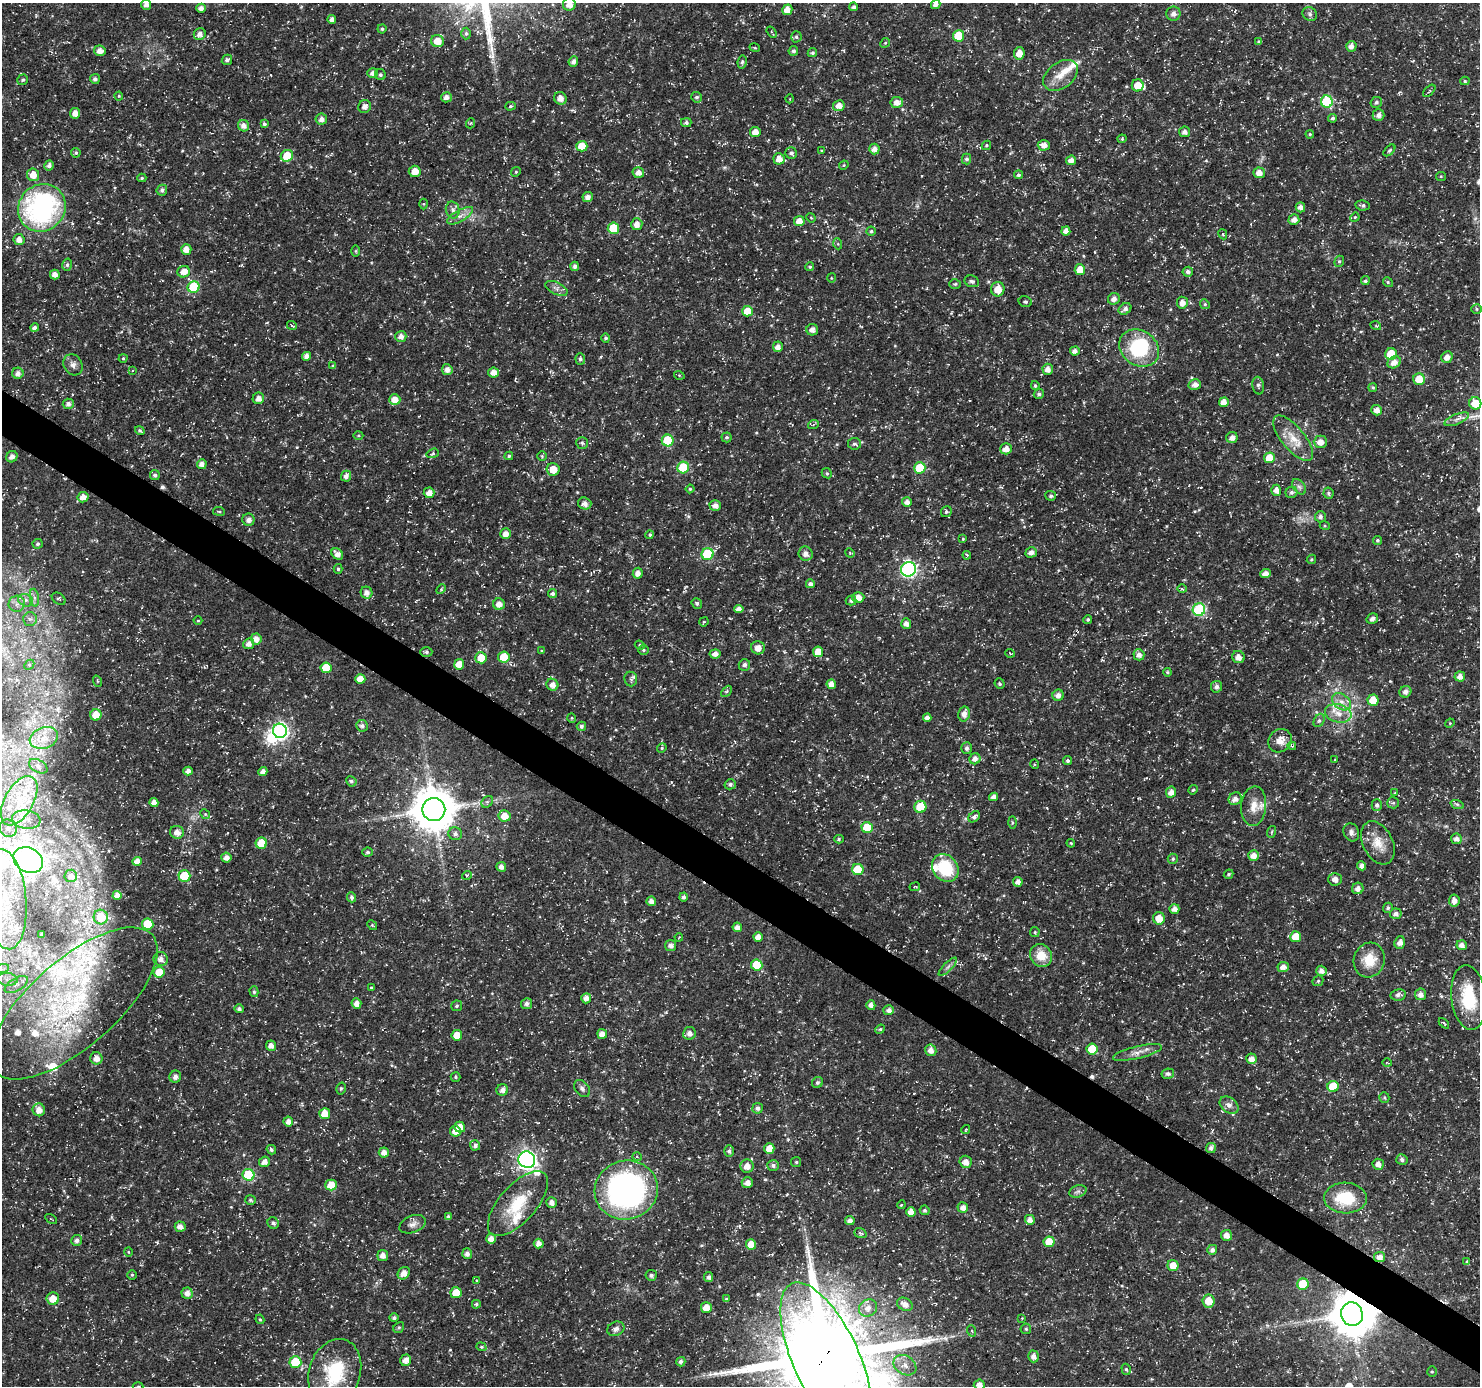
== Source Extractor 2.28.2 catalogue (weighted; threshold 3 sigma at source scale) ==
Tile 6 of 4 x 4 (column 2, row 2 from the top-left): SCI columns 1552-3029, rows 2991-4374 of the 5997 x 6050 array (HDU 1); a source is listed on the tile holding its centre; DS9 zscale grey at full resolution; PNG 1482 x 1388 px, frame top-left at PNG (2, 3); each listed source drawn as its Kron ellipse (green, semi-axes under 4 px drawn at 4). Shown black and unused: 3% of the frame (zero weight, under 3 of 5 exposures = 3% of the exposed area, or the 3 px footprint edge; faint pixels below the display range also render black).
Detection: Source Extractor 2.28.2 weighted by HDU 2 'WHT'; one run over the whole footprint, this tile lists its part. Background 0.0184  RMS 0.0022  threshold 0.0098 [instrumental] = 3 sigma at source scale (4.5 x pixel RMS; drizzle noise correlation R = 1.50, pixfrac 1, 0.0396/0.0396 arcsec/px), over >= 5 px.
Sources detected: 545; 3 inside a brighter object's white glare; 2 cosmic-ray / hot-pixel residue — neither listed nor drawn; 19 inside a brighter listed object's ellipse — not listed separately; of the other 521, all 500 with FLUX_AUTO >= 0.185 (the completeness limit of this list) listed and drawn (21 fainter detections not listed), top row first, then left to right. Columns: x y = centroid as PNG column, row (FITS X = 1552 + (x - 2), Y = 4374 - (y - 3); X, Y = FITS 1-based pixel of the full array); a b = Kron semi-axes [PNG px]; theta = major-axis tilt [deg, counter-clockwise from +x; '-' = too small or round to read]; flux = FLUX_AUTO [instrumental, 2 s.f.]
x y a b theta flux
146 4 5 5 - 1.2
569 4 6 6 - 1.9
936 4 5 4 - 1
854 7 4 4 - 0.52
201 8 5 4 - 0.97
787 10 5 5 - 2.1
1173 14 7 7 - 1.2
1310 14 7 6 - 0.54
332 20 4 4 - 1.1
382 29 4 4 - 0.38
771 32 6 4 -54 0.25
466 33 6 4 88 0.42
200 34 6 5 - 1.2
958 36 5 5 - 6.9
796 37 6 5 - 0.44
437 41 6 6 - 2.6
1259 42 4 3 - 0.42
885 43 5 4 - 0.28
1351 46 5 5 - 1.2
755 48 5 3 - 0.22
100 51 6 5 - 1.5
793 51 5 5 - 0.58
812 53 5 4 - 0.39
1019 53 6 5 - 2.2
227 60 5 5 - 0.6
573 62 5 4 - 0.86
742 62 7 4 79 0.44
373 73 5 5 - 1.1
380 75 5 5 - 0.52
1060 75 19 13 37 3.4
95 79 5 5 - 0.66
22 80 5 5 - 0.38
1465 81 4 4 - 0.31
1138 85 6 6 - 2.8
1429 91 7 3 44 0.32
119 96 4 4 - 0.23
446 97 5 5 - 1.1
697 97 5 5 - 0.47
560 98 6 6 - 1.5
790 99 4 3 - 0.18
897 102 6 5 - 1.4
1327 102 6 6 - 15
1376 102 6 5 - 0.55
511 106 5 4 - 0.33
839 106 6 5 - 1.7
365 107 7 6 - 1.1
75 113 5 5 - 1.5
1378 115 6 6 - 1.1
1333 118 4 4 - 0.43
321 119 5 5 - 1.1
471 123 5 3 - 0.21
686 123 5 4 - 0.54
264 124 4 4 - 0.5
243 126 6 5 - 1.2
755 132 5 5 - 1.9
1184 132 5 5 - 1.2
1310 134 4 3 - 0.23
1122 139 4 4 - 0.22
986 145 5 4 - 0.27
1044 145 6 5 - 1.5
582 146 5 5 - 4
874 149 5 5 - 1.3
1389 150 7 4 44 0.39
822 151 4 3 - 0.2
76 153 5 4 - 0.4
791 153 6 5 - 0.6
287 156 6 5 - 5.2
779 159 6 5 - 1.8
966 159 5 4 - 0.51
1071 160 5 4 - 1.4
844 165 5 4 - 0.24
49 166 5 5 - 0.73
415 171 6 5 - 2
516 172 5 4 - 0.28
638 173 6 5 - 1.4
1259 173 6 5 - 1.6
33 175 6 6 - 2.1
1018 175 4 4 - 0.48
1441 176 5 4 - 0.25
142 178 4 4 - 0.3
162 190 5 5 - 0.59
588 197 5 5 - 1.3
424 204 5 3 - 0.2
1363 205 7 5 -8 0.54
1300 207 5 4 - 1.1
42 208 25 23 45 44
453 210 8 7 - 0.84
460 216 14 5 30 1.3
1355 217 5 4 - 0.21
811 218 5 4 - 0.28
1294 220 5 5 - 1.3
799 221 5 5 - 2
637 224 6 5 - 1.4
613 228 5 5 - 7.6
871 231 4 4 - 0.3
1066 231 5 4 - 1.3
1223 234 5 4 - 0.25
19 240 5 5 - 1.3
838 244 5 3 - 0.23
186 249 5 5 - 1.8
356 251 6 4 -90 0.23
1339 261 6 4 68 0.32
67 265 6 5 - 0.47
575 266 4 4 - 0.72
810 267 4 4 - 0.3
1080 270 5 5 - 3
184 272 6 5 - 1.9
1188 272 5 5 - 0.74
55 275 5 5 - 1.3
831 278 5 3 - 0.19
972 281 7 5 -18 0.55
1365 281 4 4 - 0.41
1388 282 5 4 - 0.28
955 284 6 4 3 0.29
194 287 6 5 - 11
556 288 12 6 -27 0.92
998 289 7 6 - 2.6
1114 299 6 5 - 1.2
1025 302 7 5 -14 0.48
1182 303 6 5 - 1.4
1205 304 5 4 - 0.35
1125 309 7 5 36 0.9
1476 309 5 4 - 0.31
747 311 5 5 - 4
292 326 5 3 - 0.22
1376 326 5 3 - 0.22
35 328 4 4 - 0.72
812 330 6 5 - 1
401 336 5 5 - 1.2
606 338 4 4 - 0.42
778 347 5 5 - 1.2
1139 348 21 17 -34 15
1075 351 5 4 - 1.1
1391 354 6 5 - 6.7
306 356 4 4 - 1.2
1447 357 6 5 - 1.4
123 358 4 4 - 0.25
580 359 5 5 - 0.48
1394 362 7 5 31 1.5
73 365 11 9 -62 1.1
333 366 4 4 - 0.31
1048 369 5 5 - 1.4
447 370 5 5 - 1.3
132 371 4 3 - 0.19
18 373 5 5 - 1
494 373 5 5 - 1.6
679 375 5 3 - 0.19
1419 379 6 5 - 4.8
1195 384 6 5 - 1.3
1035 386 4 4 - 0.37
1258 386 9 5 -80 0.51
1373 387 4 4 - 0.33
1039 394 5 4 - 0.51
258 398 6 5 - 1.3
395 400 5 5 - 2.2
1224 402 5 4 - 1.8
1475 403 6 6 - 4
68 404 5 5 - 0.85
1377 410 5 5 - 1.3
1457 419 13 5 22 0.98
813 425 5 3 - 0.34
140 431 5 3 - 0.39
358 435 5 3 - 0.24
726 437 5 5 - 0.41
1232 437 5 5 - 1.2
1293 438 28 11 -51 4.1
668 440 6 6 - 10
1320 442 6 6 - 1.7
582 443 6 6 - 0.43
854 444 6 6 - 0.51
1006 449 6 5 - 1.6
433 453 6 4 18 0.32
509 456 4 3 - 0.43
542 456 5 5 - 0.26
12 457 6 5 - 1.2
1269 458 5 5 - 4
202 464 5 5 - 1.3
683 468 6 6 - 10
920 468 6 5 - 8.5
553 469 6 6 - 2.6
827 473 5 4 - 0.34
155 475 5 5 - 0.53
346 476 5 5 - 0.85
1299 487 9 5 -53 0.67
690 489 4 4 - 0.28
1276 490 5 5 - 1.3
1291 492 6 5 - 0.55
429 493 5 5 - 1.5
1328 493 5 5 - 0.42
1051 496 5 5 - 0.49
83 497 5 5 - 1.6
907 502 5 5 - 1.1
585 504 7 6 - 1.2
715 505 6 5 - 1.2
219 511 6 3 -8 0.25
946 512 6 5 - 0.46
1320 517 5 5 - 0.77
248 520 6 6 - 1.1
1325 526 5 3 - 0.24
506 534 5 5 - 1.5
650 535 4 4 - 0.3
963 539 4 3 - 0.2
1377 540 4 4 - 0.35
38 544 5 5 - 0.39
1031 552 5 5 - 1.1
850 553 5 4 - 0.25
337 554 6 5 - 1.4
707 554 6 6 - 14
806 554 7 6 - 1.2
967 555 4 3 - 0.28
1311 559 5 4 - 0.27
338 569 5 4 - 0.39
908 569 7 7 - 49
638 573 5 5 - 1.1
1266 574 5 4 - 1.6
810 584 4 4 - 0.69
441 589 5 3 - 0.25
1182 589 5 3 - 0.21
367 593 6 6 - 1.2
553 593 5 4 - 0.54
858 597 6 5 - 1.5
34 598 9 4 -82 0.77
59 599 7 5 -35 0.35
26 600 8 6 -21 0.86
851 601 5 5 - 0.53
697 603 5 5 - 0.53
17 604 8 8 - 1.2
499 604 6 5 - 1.4
739 609 4 4 - 1.1
1199 610 6 6 - 23
30 619 7 7 - 0.73
1088 619 4 4 - 0.37
1372 619 6 5 - 0.9
198 621 4 3 - 0.2
704 622 5 4 - 0.23
906 624 5 5 - 1.1
256 639 5 5 - 1.7
249 644 5 5 - 1.2
640 645 5 4 - 0.31
758 648 7 6 - 1.5
643 650 5 5 - 0.36
542 651 4 4 - 0.2
426 652 6 4 0 0.43
818 652 5 5 - 2.8
1010 653 5 3 - 0.19
715 654 5 4 - 1.1
1139 655 6 5 - 1
504 657 6 5 - 4.3
1238 657 6 6 - 1.6
481 658 5 5 - 3.5
459 664 5 5 - 2.5
29 665 5 4 - 0.29
744 665 6 5 - 0.7
326 668 5 5 - 5.1
1167 672 4 4 - 0.25
1460 677 5 5 - 1.4
360 679 5 5 - 2.2
631 679 7 6 - 0.57
97 681 6 3 -71 0.23
831 684 5 4 - 1.6
1000 684 5 5 - 0.4
552 685 6 5 - 1.5
1216 687 6 5 - 0.81
726 691 6 4 46 0.32
1405 692 6 5 - 0.92
1058 695 6 5 - 1
1373 700 5 5 - 3.8
1341 702 10 7 -38 1.6
1338 713 13 9 -13 2.5
964 714 7 5 78 1.4
96 715 6 5 - 3.5
572 718 5 4 - 0.29
927 718 4 4 - 0.97
1319 720 7 5 62 0.56
1450 723 5 4 - 0.24
362 726 6 5 - 0.74
581 726 5 4 - 0.5
280 731 7 7 - 53
44 738 14 10 18 2.8
1280 741 12 11 - 2.2
1292 746 4 3 - 0.24
662 748 5 4 - 0.29
967 748 6 5 - 0.55
975 759 5 5 - 1.1
1335 760 4 4 - 0.19
1068 761 4 4 - 0.48
1034 764 5 3 - 0.19
38 766 10 6 -30 0.84
188 771 5 4 - 1
263 772 4 4 - 1.1
351 781 5 4 - 0.45
730 784 6 5 - 0.55
1193 790 5 4 - 0.28
1171 792 6 5 - 1.4
1394 793 4 3 - 0.22
994 797 4 4 - 1.1
1235 799 7 6 - 1.2
19 801 27 14 61 8.2
154 802 4 4 - 1.2
487 802 6 5 - 0.46
1393 803 6 5 - 0.39
1457 804 7 4 -19 0.41
1377 805 6 5 - 0.6
1254 806 20 12 85 2.7
920 807 6 6 - 5.7
434 810 11 11 - 780
205 814 5 4 - 0.3
504 816 6 5 - 2.4
974 817 6 5 - 0.6
26 819 14 9 -9 2.4
1012 823 6 3 -90 0.25
867 827 5 5 - 5.8
8 828 9 8 - 1.5
177 832 7 6 - 1.5
1271 832 6 4 70 0.28
1351 832 9 7 -64 0.87
455 834 7 6 - 0.68
839 839 5 4 - 0.31
1456 839 5 5 - 1.1
261 843 5 5 - 4.7
1071 843 4 3 - 0.21
1378 843 23 15 -63 3.8
367 852 5 4 - 0.41
1253 856 5 5 - 1.6
226 858 5 5 - 1.2
1173 859 5 5 - 0.37
28 860 15 12 -28 220
137 861 4 4 - 1.5
1362 866 4 4 - 1.2
501 867 5 5 - 1.1
945 868 15 12 -50 9.9
858 869 5 5 - 8.3
1229 874 5 4 - 0.34
467 875 5 3 - 0.22
71 876 6 6 - 0.78
184 876 6 6 - 7.1
1335 879 6 6 - 1.1
1018 882 5 4 - 1.1
915 887 5 3 - 0.21
1358 888 6 5 - 1.2
117 895 4 4 - 1.5
352 897 5 4 - 0.63
683 897 4 4 - 0.63
5 899 50 21 -85 21
651 901 5 4 - 1.1
1454 901 6 5 - 1.2
1388 908 5 4 - 0.45
1174 909 5 5 - 1.2
1396 914 6 5 - 0.92
101 917 7 7 - 3.4
1159 918 6 6 - 2.8
148 924 6 5 - 8
372 925 5 4 - 0.27
737 927 5 4 - 1.2
1035 932 5 4 - 0.29
42 934 3 3 - 0.36
679 937 4 3 - 0.19
758 937 5 4 - 1.6
1296 937 5 5 - 3.8
1400 942 6 5 - 1.2
671 945 5 5 - 1.1
1462 945 5 5 - 1.1
1041 955 12 10 -60 3.8
161 959 7 7 - 1.2
1369 960 17 15 73 4.9
757 965 5 5 - 7.4
948 967 12 3 45 0.54
1283 967 6 5 - 1.2
2 969 7 4 17 0.62
1321 971 5 5 - 1.1
159 972 5 5 - 4.3
7 979 10 6 -6 1.3
1318 981 6 5 - 0.35
16 984 13 6 31 1.5
371 987 4 3 - 0.2
254 992 5 4 - 0.36
1420 994 6 5 - 1.2
1398 995 7 5 10 0.84
1469 997 32 17 -83 11
586 998 5 5 - 1.3
74 1003 104 43 41 50
356 1004 5 5 - 1.3
526 1004 5 5 - 0.86
871 1005 5 4 - 1.1
457 1006 5 5 - 0.38
239 1009 5 4 - 0.59
889 1010 5 5 - 0.96
1444 1023 6 2 -46 0.26
880 1029 5 4 - 0.28
689 1033 6 6 - 1.3
602 1034 5 5 - 1.5
457 1035 5 5 - 3.2
271 1046 5 5 - 1.2
1092 1049 5 5 - 5.5
931 1050 6 5 - 1.3
1137 1052 25 6 13 1.7
96 1058 6 6 - 1.4
1252 1059 5 5 - 1.5
1387 1063 5 3 - 0.22
1168 1074 6 5 - 0.63
175 1077 6 5 - 0.96
455 1077 5 4 - 0.32
817 1082 6 5 - 0.52
1333 1086 5 5 - 6.3
341 1088 6 4 75 0.34
582 1089 10 6 -49 0.73
502 1090 6 5 - 1.1
1384 1098 5 5 - 0.35
1229 1105 10 7 -39 1.1
757 1108 5 5 - 0.79
39 1110 6 6 - 1.7
325 1114 5 5 - 3.2
288 1121 5 5 - 1.3
460 1127 5 5 - 2.1
966 1129 4 3 - 0.23
455 1131 5 5 - 2
475 1145 5 5 - 0.72
769 1148 5 5 - 2.5
1211 1148 5 5 - 0.82
271 1150 5 4 - 0.49
729 1151 5 4 - 0.51
384 1152 5 5 - 1.2
637 1157 5 3 - 0.21
527 1160 8 8 - 89
1402 1160 6 5 - 0.66
264 1162 5 5 - 1.2
796 1162 5 5 - 0.29
966 1162 6 6 - 1.2
1378 1164 6 5 - 1
773 1165 6 5 - 0.68
747 1166 6 6 - 1.8
248 1175 6 6 - 13
747 1183 5 5 - 1.2
331 1185 6 5 - 3.6
626 1190 32 29 16 73
1078 1191 9 6 17 0.63
1345 1198 21 15 -1 8.5
250 1200 5 4 - 0.37
552 1202 5 5 - 1.2
518 1203 40 18 49 8.7
901 1205 4 3 - 0.22
963 1207 5 5 - 1.2
925 1210 5 4 - 0.44
911 1212 5 4 - 1.8
448 1217 4 4 - 0.62
51 1219 6 2 -33 0.19
850 1220 4 4 - 0.97
1030 1220 5 5 - 1.3
273 1223 6 5 - 0.57
413 1224 14 8 21 1.2
180 1227 5 5 - 1.4
860 1233 6 5 - 0.51
1226 1235 5 5 - 1.3
491 1239 5 5 - 1.5
77 1240 5 5 - 0.86
1049 1242 5 5 - 3.6
539 1243 5 5 - 1.4
751 1244 5 5 - 2.8
1212 1250 5 5 - 0.83
128 1252 5 3 - 0.19
467 1254 5 5 - 0.94
383 1255 5 5 - 1.2
1380 1257 5 5 - 1.3
1467 1262 3 3 - 0.3
1173 1265 6 5 - 2.7
404 1273 7 5 49 1.5
132 1275 5 5 - 0.3
651 1275 6 5 - 0.63
709 1277 5 4 - 0.75
476 1280 4 3 - 0.22
1303 1284 6 5 - 6.5
187 1293 6 5 - 1.3
456 1293 5 5 - 4.4
53 1299 6 6 - 2.7
726 1299 4 4 - 0.4
1208 1301 6 6 - 3.3
476 1304 4 4 - 0.38
905 1304 8 6 -28 1.5
706 1308 5 5 - 2.5
868 1308 9 8 - 1.7
1352 1314 12 10 -74 680
394 1318 4 4 - 0.48
1022 1318 2 2 - 0.19
260 1319 5 4 - 0.26
399 1327 6 5 - 0.34
616 1329 9 7 24 0.79
1026 1329 5 5 - 0.35
972 1331 6 3 -71 0.26
481 1347 5 4 - 0.3
1033 1356 6 5 - 1.1
826 1359 83 33 -65 3400
405 1360 6 5 - 1.5
295 1362 6 5 - 8.7
681 1362 5 4 - 0.69
905 1365 12 9 -33 1.5
1126 1369 6 4 -72 0.36
1432 1371 5 4 - 0.31
335 1372 34 25 73 14
979 1385 5 5 - 1.2
138 1386 5 3 - 0.25
Overlapping masked pixels (flux is a lower limit): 4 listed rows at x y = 518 1203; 1380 1257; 1352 1314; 826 1359
Isophote crosses this tile's border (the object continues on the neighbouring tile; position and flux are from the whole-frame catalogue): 10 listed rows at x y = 146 4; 569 4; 936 4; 28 860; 5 899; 2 969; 826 1359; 335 1372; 979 1385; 138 1386